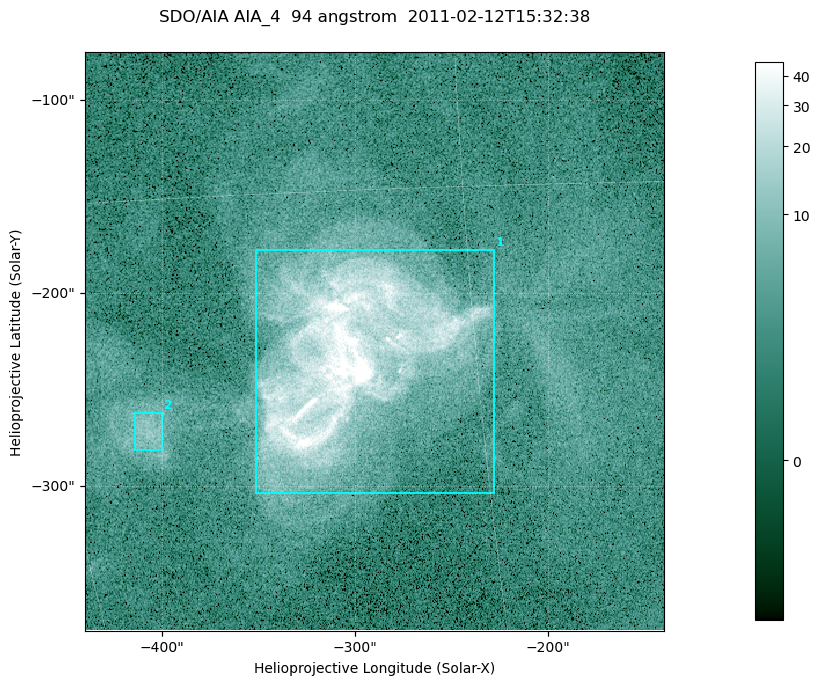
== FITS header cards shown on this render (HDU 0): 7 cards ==
TELESCOP= 'SDO/AIA '
INSTRUME= 'AIA_4   '
WAVELNTH=                   94
WAVEUNIT= 'angstrom'
DATE-OBS= '2011-02-12T15:32:38.12'
CTYPE1  = 'HPLN-TAN'
CTYPE2  = 'HPLT-TAN'

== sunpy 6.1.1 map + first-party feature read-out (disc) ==
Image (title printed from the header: SDO/AIA AIA_4  94 angstrom  2011-02-12T15:32:38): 500 x 500 px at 0.6 arcsec/px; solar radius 972 arcsec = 1620 px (partial field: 3.0% of the solar disc is inside the frame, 100% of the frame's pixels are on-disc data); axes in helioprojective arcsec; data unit not stated in the header (colour bar unlabelled)
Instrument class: DISC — disc imager (sunpy class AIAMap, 94 A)
Bright regions (active regions / flare kernels): reference = the on-disc median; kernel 5 px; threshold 5 sigma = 7.03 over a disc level ~2.52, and >= 1.15x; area >= 250 px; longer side >= 6 px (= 3.6 arcsec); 2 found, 2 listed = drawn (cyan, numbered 1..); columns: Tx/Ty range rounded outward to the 2 arcsec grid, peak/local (2 s.f.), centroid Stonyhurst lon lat
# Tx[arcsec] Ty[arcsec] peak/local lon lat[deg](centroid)
1 -352..-228 -304..-176 28 -19 -20
2 -414..-400 -282..-262 5.6 -27 -22